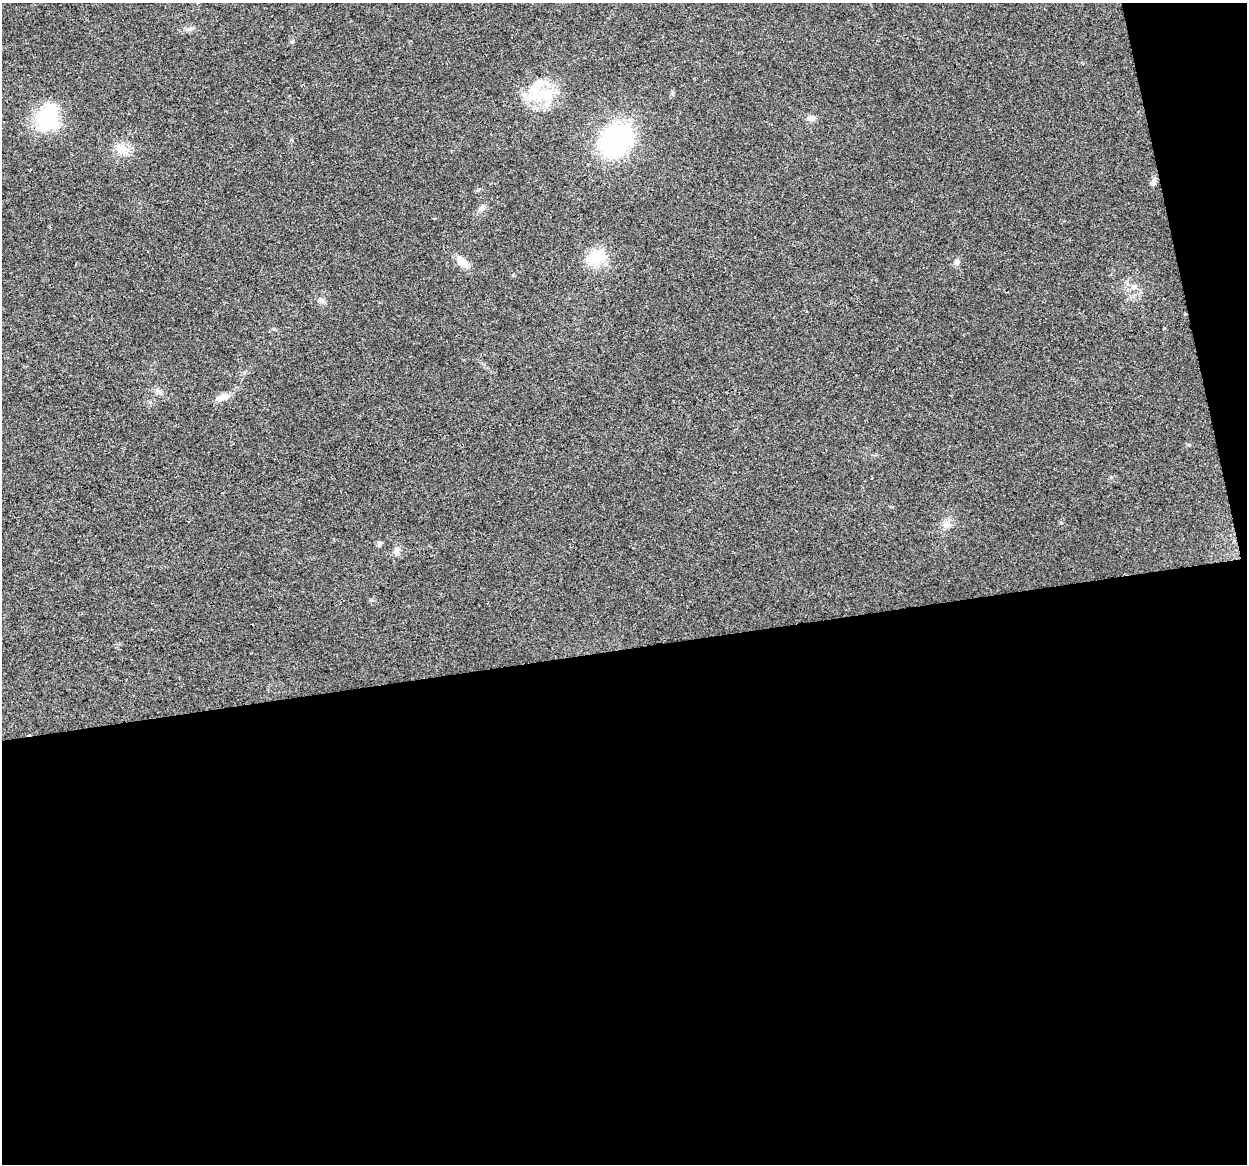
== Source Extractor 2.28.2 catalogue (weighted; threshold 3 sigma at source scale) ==
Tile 16 of 4 x 4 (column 4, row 4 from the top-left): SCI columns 3736-4980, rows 81-1242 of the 4980 x 4762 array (HDU 1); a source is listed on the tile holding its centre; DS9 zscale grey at full resolution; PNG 1249 x 1166 px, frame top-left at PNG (2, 3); no overlay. Shown black and unused: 47% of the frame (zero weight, under 2 of 3 exposures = <1% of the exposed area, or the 3 px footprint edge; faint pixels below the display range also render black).
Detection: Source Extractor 2.28.2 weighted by HDU 2 'WHT'; one run over the whole footprint, this tile lists its part. Background 0.0471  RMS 0.0068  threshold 0.0305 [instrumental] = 3 sigma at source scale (4.5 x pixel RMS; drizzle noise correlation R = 1.50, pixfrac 1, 0.0396/0.0396 arcsec/px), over >= 5 px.
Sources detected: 19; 1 inside a brighter object's white glare — not listed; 1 inside a brighter listed object's ellipse — not listed separately; the other 17 listed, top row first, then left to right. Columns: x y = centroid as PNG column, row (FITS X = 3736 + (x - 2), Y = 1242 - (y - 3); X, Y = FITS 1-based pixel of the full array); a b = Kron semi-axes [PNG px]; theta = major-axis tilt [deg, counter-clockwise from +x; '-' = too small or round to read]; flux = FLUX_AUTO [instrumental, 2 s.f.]
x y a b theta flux
539 94 48 20 -8 29
46 117 35 30 -74 35
811 118 10 7 0 3
616 140 28 21 55 110
122 149 18 13 -34 8.6
1153 182 12 6 61 2.4
482 208 10 7 63 2.5
596 257 27 19 23 17
462 262 17 9 -42 7.5
957 262 9 6 70 2
1134 287 6 6 - 2.1
321 300 9 6 -73 2.1
1164 328 3 2 - 0.85
223 397 17 7 17 6.1
947 524 11 9 46 4
379 543 7 5 -10 1.4
396 551 11 8 72 3.3
Unlisted compact peaks at least as high as the median listed source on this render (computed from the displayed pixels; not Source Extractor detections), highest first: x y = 292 42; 478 190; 274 329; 188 29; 1189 445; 1061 523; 513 275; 150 402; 1111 477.